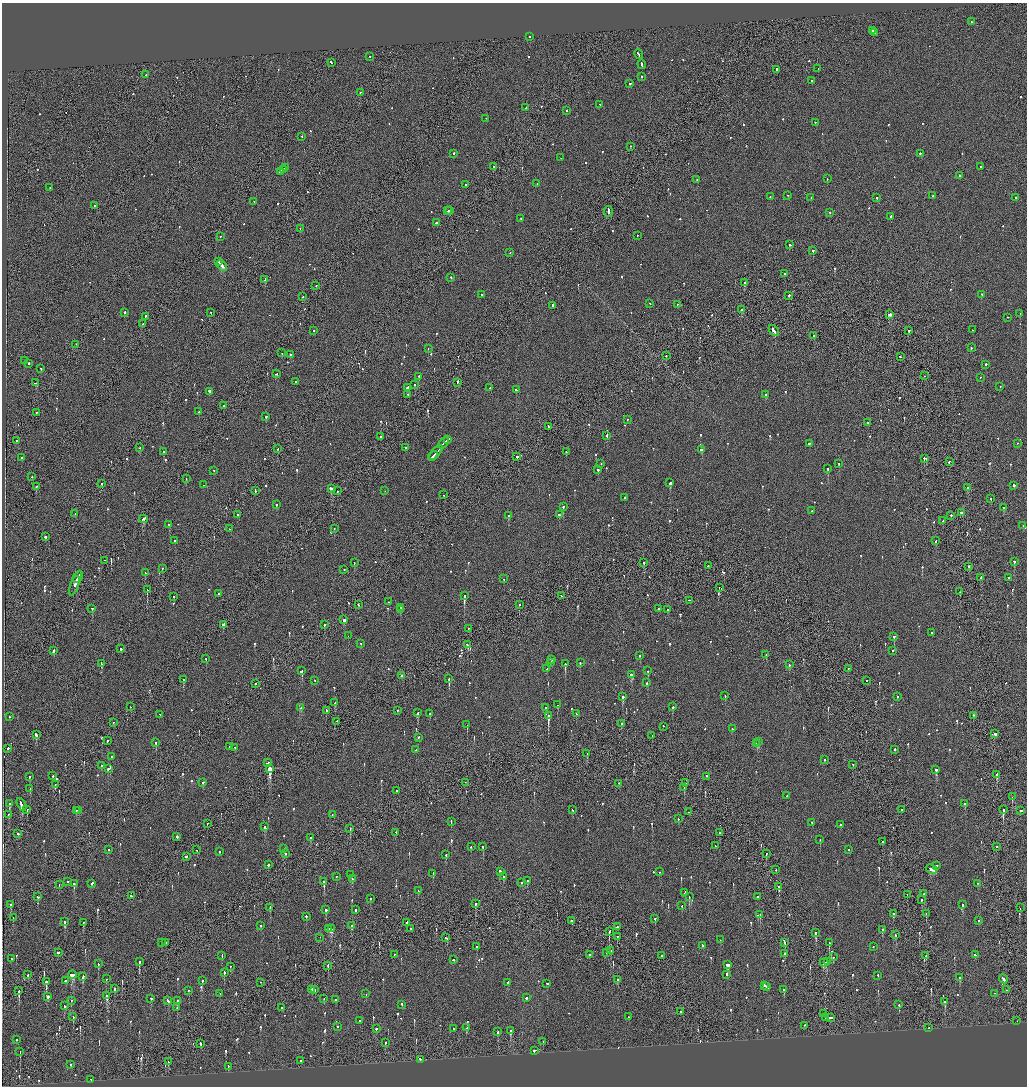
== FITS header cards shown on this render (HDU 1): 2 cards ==
NAXIS1  =                 2050
NAXIS2  =                 2168

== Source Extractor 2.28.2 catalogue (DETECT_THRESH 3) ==
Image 2050 x 2168 px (HDU 1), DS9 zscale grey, zoomed out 1/2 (1 PNG px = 2 x 2 image px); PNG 1029 x 1088 px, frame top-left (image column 2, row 2168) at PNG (2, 3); each listed source drawn as its Kron ellipse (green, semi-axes under 4 px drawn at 4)
Background -0.107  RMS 0.068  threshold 0.204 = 3 sigma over >= 5 px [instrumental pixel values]
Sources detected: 1015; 40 cannot appear on this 1/2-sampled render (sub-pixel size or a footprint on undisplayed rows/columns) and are neither listed nor drawn; of the other 975, the 500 brightest by FLUX_AUTO listed and drawn (475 fainter detections omitted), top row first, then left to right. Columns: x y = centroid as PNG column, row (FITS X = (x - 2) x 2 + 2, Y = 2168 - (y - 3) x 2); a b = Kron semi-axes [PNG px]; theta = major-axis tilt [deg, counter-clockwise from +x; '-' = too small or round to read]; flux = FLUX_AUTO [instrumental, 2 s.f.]
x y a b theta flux
971 22 2 2 - 96
873 31 3 2 - 190
874 33 3 2 - 200
530 37 2 1 - 250
638 55 5 2 - 370
370 57 2 2 - 170
331 63 3 2 - 230
642 65 4 2 - 320
818 69 2 2 - 330
777 70 2 2 - 470
146 75 2 2 - 83
642 77 2 2 - 110
812 81 2 2 - 65
630 84 2 2 - 300
360 93 2 1 - 100
600 105 2 2 - 80
526 108 2 2 - 70
566 111 2 2 - 72
486 119 2 1 - 74
815 123 2 1 - 70
302 137 2 2 - 130
630 147 2 2 - 69
453 154 2 2 - 170
920 154 2 2 - 87
561 158 2 1 - 66
494 167 3 2 - 690
981 167 2 2 - 130
285 168 3 2 - 400
283 170 3 2 - 290
280 172 4 2 - 250
959 176 2 2 - 91
827 179 2 2 - 63
697 180 2 2 - 200
537 184 2 2 - 120
466 185 2 1 - 64
50 188 2 1 - 140
788 196 2 2 - 85
933 196 2 2 - 94
770 197 2 2 - 67
811 198 2 2 - 120
877 198 2 2 - 86
1015 198 2 2 - 92
254 202 2 1 - 77
94 206 2 2 - 82
448 211 2 1 - 180
449 211 2 2 - 270
608 212 5 1 - 720
829 213 2 2 - 62
891 217 2 2 - 320
521 219 2 2 - 89
436 223 2 2 - 260
300 229 2 1 - 87
637 236 2 1 - 72
220 237 2 1 - 98
789 245 2 2 - 95
813 251 2 2 - 160
510 253 2 1 - 95
219 262 2 2 - 130
222 266 6 2 -45 1500
784 274 2 2 - 82
451 278 2 2 - 74
265 280 3 2 - 360
744 283 2 2 - 340
316 286 2 1 - 150
481 295 2 1 - 150
982 295 2 2 - 63
789 296 3 2 - 120
303 297 2 2 - 78
650 304 2 1 - 76
677 305 2 2 - 81
553 306 2 2 - 100
741 310 2 2 - 130
125 313 2 2 - 210
211 313 2 1 - 79
1020 314 2 2 - 100
890 315 3 2 - 310
145 317 2 2 - 170
1008 318 2 1 - 180
143 324 3 2 - 220
973 330 2 2 - 150
313 331 2 2 - 96
774 331 6 2 -51 560
909 331 2 2 - 530
814 336 2 2 - 230
76 345 2 1 - 100
971 348 2 2 - 140
428 349 2 2 - 84
282 353 2 1 - 85
291 355 3 2 - 190
666 356 2 2 - 180
900 357 2 2 - 140
25 361 2 1 - 200
28 364 2 2 - 130
986 365 2 2 - 170
41 369 2 2 - 82
276 374 3 2 - 170
924 376 2 1 - 59
419 377 3 2 - 180
980 378 2 1 - 160
295 382 2 2 - 160
35 383 3 2 - 260
457 383 3 2 - 170
414 385 2 2 - 160
1000 387 2 2 - 66
407 388 4 2 - 1100
489 388 2 2 - 110
516 390 2 2 - 110
209 392 3 2 - 190
408 395 2 2 - 120
766 395 2 2 - 220
224 406 2 2 - 160
199 412 2 2 - 78
36 413 2 2 - 110
266 417 2 2 - 96
627 420 2 2 - 60
868 423 2 2 - 62
548 427 3 2 - 160
607 436 2 2 - 140
381 437 2 1 - 120
447 440 3 2 - 240
17 441 2 2 - 77
444 443 7 2 48 380
1017 443 2 2 - 61
809 444 2 2 - 270
139 448 2 2 - 140
405 448 2 2 - 310
278 449 2 1 - 150
702 450 3 2 - 230
164 452 2 2 - 85
566 452 2 2 - 210
436 453 9 2 49 740
433 456 5 2 - 470
517 457 2 2 - 320
22 458 2 2 - 170
925 459 3 2 - 220
949 462 2 2 - 130
601 464 2 2 - 67
839 464 2 2 - 63
828 469 2 2 - 160
598 470 2 2 - 300
214 471 2 2 - 61
32 477 2 2 - 120
186 479 2 1 - 60
670 483 2 2 - 610
102 484 2 2 - 100
203 485 2 2 - 64
1014 486 2 2 - 140
36 487 2 1 - 84
967 488 2 2 - 78
332 489 4 2 - 300
255 491 3 2 - 160
337 491 2 1 - 72
385 491 2 2 - 150
444 495 2 2 - 210
625 498 2 2 - 240
991 499 2 2 - 85
276 505 2 2 - 190
563 507 2 2 - 230
1004 508 2 2 - 79
812 511 3 2 - 120
961 513 3 2 - 260
75 514 2 1 - 110
237 515 2 2 - 68
559 515 2 2 - 390
508 516 2 2 - 310
951 516 2 2 - 95
143 519 4 3 - 460
943 521 2 2 - 75
169 525 2 2 - 62
1023 526 2 1 - 140
229 529 2 2 - 68
334 529 2 2 - 62
45 537 2 2 - 110
174 541 2 2 - 110
936 541 2 2 - 140
104 561 2 1 - 160
1014 562 3 2 - 120
354 563 2 1 - 77
644 563 3 2 - 99
708 566 2 1 - 760
969 567 2 2 - 99
162 569 2 2 - 81
344 570 2 2 - 160
145 573 3 2 - 180
78 577 6 1 56 540
981 578 2 1 - 160
1008 578 2 2 - 80
504 579 2 1 - 64
77 580 2 1 - 140
75 584 13 2 69 450
719 588 3 2 - 120
147 590 2 1 - 310
960 592 2 1 - 110
218 594 2 2 - 75
464 596 2 2 - 1300
561 596 2 1 - 340
174 597 2 2 - 82
689 601 2 1 - 370
388 602 2 2 - 81
358 605 2 2 - 120
519 605 2 2 - 65
400 608 2 2 - 130
92 609 2 2 - 77
658 609 2 2 - 140
400 610 2 2 - 62
667 610 2 2 - 100
344 620 3 2 - 340
223 625 2 2 - 380
324 625 2 1 - 74
468 629 2 1 - 66
932 633 2 2 - 77
348 636 2 2 - 64
894 637 2 2 - 810
360 644 2 2 - 100
467 645 3 2 - 200
121 649 2 2 - 630
54 651 3 2 - 140
892 651 2 2 - 65
766 655 2 2 - 110
640 656 2 2 - 97
206 659 2 1 - 120
552 660 2 2 - 170
551 663 3 2 - 110
580 663 2 2 - 110
101 664 4 2 - 180
565 664 2 2 - 790
789 665 2 2 - 94
547 669 2 2 - 95
848 669 2 2 - 60
301 671 3 2 - 430
648 671 2 2 - 430
632 675 4 2 - 300
402 676 2 2 - 440
449 679 2 2 - 440
183 680 2 2 - 190
315 681 2 2 - 64
867 681 2 2 - 120
647 683 2 2 - 100
256 684 2 2 - 62
725 696 2 2 - 64
623 697 2 2 - 610
897 697 2 2 - 68
335 703 2 2 - 210
557 705 2 2 - 80
130 707 2 2 - 63
673 707 2 2 - 320
301 708 2 2 - 140
546 708 2 2 - 60
327 711 2 2 - 180
397 711 2 2 - 130
418 713 3 2 - 400
430 714 2 2 - 100
576 714 2 2 - 170
160 715 2 2 - 220
548 716 3 2 - 2400
973 716 2 1 - 64
10 717 2 2 - 88
337 722 2 2 - 84
113 723 2 2 - 73
621 724 2 2 - 140
467 725 2 2 - 75
663 727 2 1 - 110
732 729 2 2 - 71
995 734 3 2 - 420
36 735 3 2 - 360
652 736 3 1 - 200
418 738 2 2 - 100
107 741 2 1 - 140
759 742 2 2 - 68
156 743 2 2 - 400
756 744 3 2 - 120
229 747 2 2 - 72
235 748 2 2 - 85
8 749 2 2 - 220
416 750 2 2 - 140
895 750 2 2 - 120
587 754 2 1 - 62
112 757 2 2 - 160
824 760 2 2 - 230
268 763 3 2 - 190
853 765 2 2 - 66
101 766 2 2 - 80
108 769 2 2 - 110
270 769 2 2 - 19000
936 770 3 2 - 210
997 775 3 2 - 320
53 776 2 2 - 100
29 777 2 2 - 120
706 777 2 2 - 170
203 783 3 2 - 160
465 783 2 1 - 150
685 783 2 1 - 84
619 784 2 2 - 60
55 785 2 2 - 64
684 788 2 2 - 94
30 789 3 2 - 68
396 791 2 2 - 90
787 796 2 2 - 100
1012 797 3 2 - 80
9 804 2 2 - 270
965 804 2 2 - 86
22 805 7 2 -62 490
27 810 2 2 - 69
572 810 2 2 - 94
901 810 2 2 - 78
1003 810 3 2 - 940
76 811 3 2 - 150
79 811 2 2 - 70
1021 811 2 2 - 140
688 812 2 1 - 69
8 815 2 2 - 68
332 815 2 2 - 72
678 819 2 2 - 81
451 822 2 2 - 67
811 823 2 1 - 79
207 824 2 1 - 120
840 825 2 2 - 150
264 827 2 2 - 120
350 829 2 2 - 98
396 833 2 1 - 69
720 833 2 2 - 64
18 834 2 2 - 130
177 837 2 2 - 190
310 838 2 2 - 64
820 840 2 2 - 97
882 842 2 2 - 68
716 846 2 2 - 73
471 847 2 2 - 92
483 847 2 2 - 290
997 847 2 2 - 200
284 849 2 1 - 94
108 850 2 2 - 140
197 850 2 2 - 62
849 850 2 2 - 79
220 852 2 2 - 180
285 854 2 2 - 150
766 854 2 1 - 100
446 855 2 2 - 120
186 857 2 2 - 430
268 865 2 2 - 440
936 866 2 2 - 160
776 870 2 1 - 74
931 870 6 2 -29 320
500 872 3 2 - 260
659 872 2 2 - 70
433 874 3 2 - 63
350 875 3 2 - 500
336 877 2 1 - 250
503 877 2 2 - 250
352 879 3 2 - 200
527 881 2 2 - 77
68 882 2 2 - 89
324 882 2 2 - 1300
521 883 2 2 - 150
74 884 2 2 - 360
92 884 3 2 - 140
977 884 2 2 - 87
59 885 2 1 - 87
779 887 3 2 - 400
418 891 2 1 - 61
685 893 3 2 - 490
924 894 2 2 - 61
907 895 2 1 - 68
132 896 3 2 - 1200
38 897 3 2 - 110
689 897 3 2 - 230
757 897 2 2 - 110
370 899 2 2 - 60
921 900 2 1 - 130
476 904 3 2 - 62
11 905 2 2 - 250
963 905 2 2 - 440
682 906 2 2 - 75
270 908 3 2 - 110
1020 908 2 1 - 64
326 910 2 2 - 220
355 910 2 2 - 530
893 914 2 2 - 160
926 914 2 1 - 75
760 915 2 1 - 63
306 917 2 2 - 89
13 918 2 1 - 64
655 919 2 2 - 93
571 921 2 2 - 500
979 921 2 2 - 110
65 922 3 2 - 330
83 923 2 2 - 150
406 923 2 2 - 360
261 926 2 2 - 63
352 926 2 2 - 230
617 927 2 2 - 370
328 929 2 2 - 90
331 929 3 3 - 310
411 929 2 1 - 60
882 930 2 2 - 790
609 932 2 2 - 400
815 933 3 2 - 130
896 935 3 2 - 71
617 937 2 2 - 180
320 938 2 1 - 69
445 938 2 1 - 67
720 940 2 2 - 82
161 943 2 1 - 110
165 943 2 2 - 240
785 943 2 2 - 100
829 943 3 1 - 110
703 946 3 2 - 180
477 947 2 2 - 490
873 947 2 1 - 85
611 951 2 1 - 78
58 953 2 2 - 160
607 953 2 2 - 74
784 954 2 2 - 69
394 955 2 2 - 73
590 955 2 2 - 78
975 955 3 2 - 81
222 956 2 2 - 120
661 956 2 2 - 150
926 956 2 2 - 100
833 957 2 2 - 130
11 959 2 2 - 85
453 960 2 2 - 100
139 962 2 2 - 300
827 962 2 1 - 86
824 963 4 2 - 530
98 964 3 2 - 200
728 965 3 3 - 220
328 966 3 2 - 76
230 967 2 2 - 80
224 973 3 2 - 230
28 975 2 2 - 73
72 975 4 3 - 350
727 975 2 2 - 97
878 976 2 2 - 96
83 977 4 2 - 150
959 978 3 2 - 100
106 979 2 1 - 98
1003 979 4 2 - 300
617 980 3 2 - 130
65 981 2 2 - 310
202 981 2 2 - 130
46 982 3 2 - 440
261 983 2 1 - 60
507 983 2 2 - 68
547 984 2 1 - 210
764 986 4 2 - 390
767 987 3 2 - 330
115 989 2 2 - 150
312 990 2 2 - 200
315 990 2 1 - 81
784 990 2 2 - 89
1006 990 2 1 - 69
19 991 3 2 - 550
189 991 2 2 - 95
994 993 2 1 - 120
220 994 2 2 - 60
366 994 2 2 - 59
107 996 2 2 - 780
48 997 2 2 - 1000
526 998 2 2 - 220
151 999 2 2 - 270
324 999 2 2 - 83
335 1000 2 2 - 120
71 1001 2 2 - 71
168 1001 3 2 - 140
177 1001 2 2 - 160
945 1002 3 2 - 150
402 1004 2 2 - 120
899 1005 2 2 - 140
65 1006 2 2 - 120
177 1008 2 2 - 62
282 1008 2 2 - 88
680 1012 2 1 - 890
823 1014 2 1 - 90
73 1017 3 2 - 110
629 1017 2 2 - 370
825 1018 2 1 - 150
830 1018 4 2 - 430
360 1021 2 2 - 140
1017 1021 2 1 - 67
805 1026 2 2 - 76
338 1027 2 2 - 87
466 1028 2 2 - 85
929 1028 2 1 - 200
376 1029 2 2 - 210
454 1029 2 2 - 64
510 1031 3 2 - 290
498 1032 3 2 - 180
16 1040 2 2 - 82
543 1042 2 2 - 73
385 1043 3 2 - 130
200 1044 3 2 - 200
534 1051 3 2 - 160
20 1052 2 2 - 120
420 1060 2 2 - 760
301 1061 2 2 - 80
168 1062 4 1 - 220
71 1065 2 2 - 250
228 1067 3 1 - 80
91 1080 2 2 - 71
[475 fainter detections neither listed nor drawn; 40 sub-pixel or undisplayed-footprint detections neither listed nor drawn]